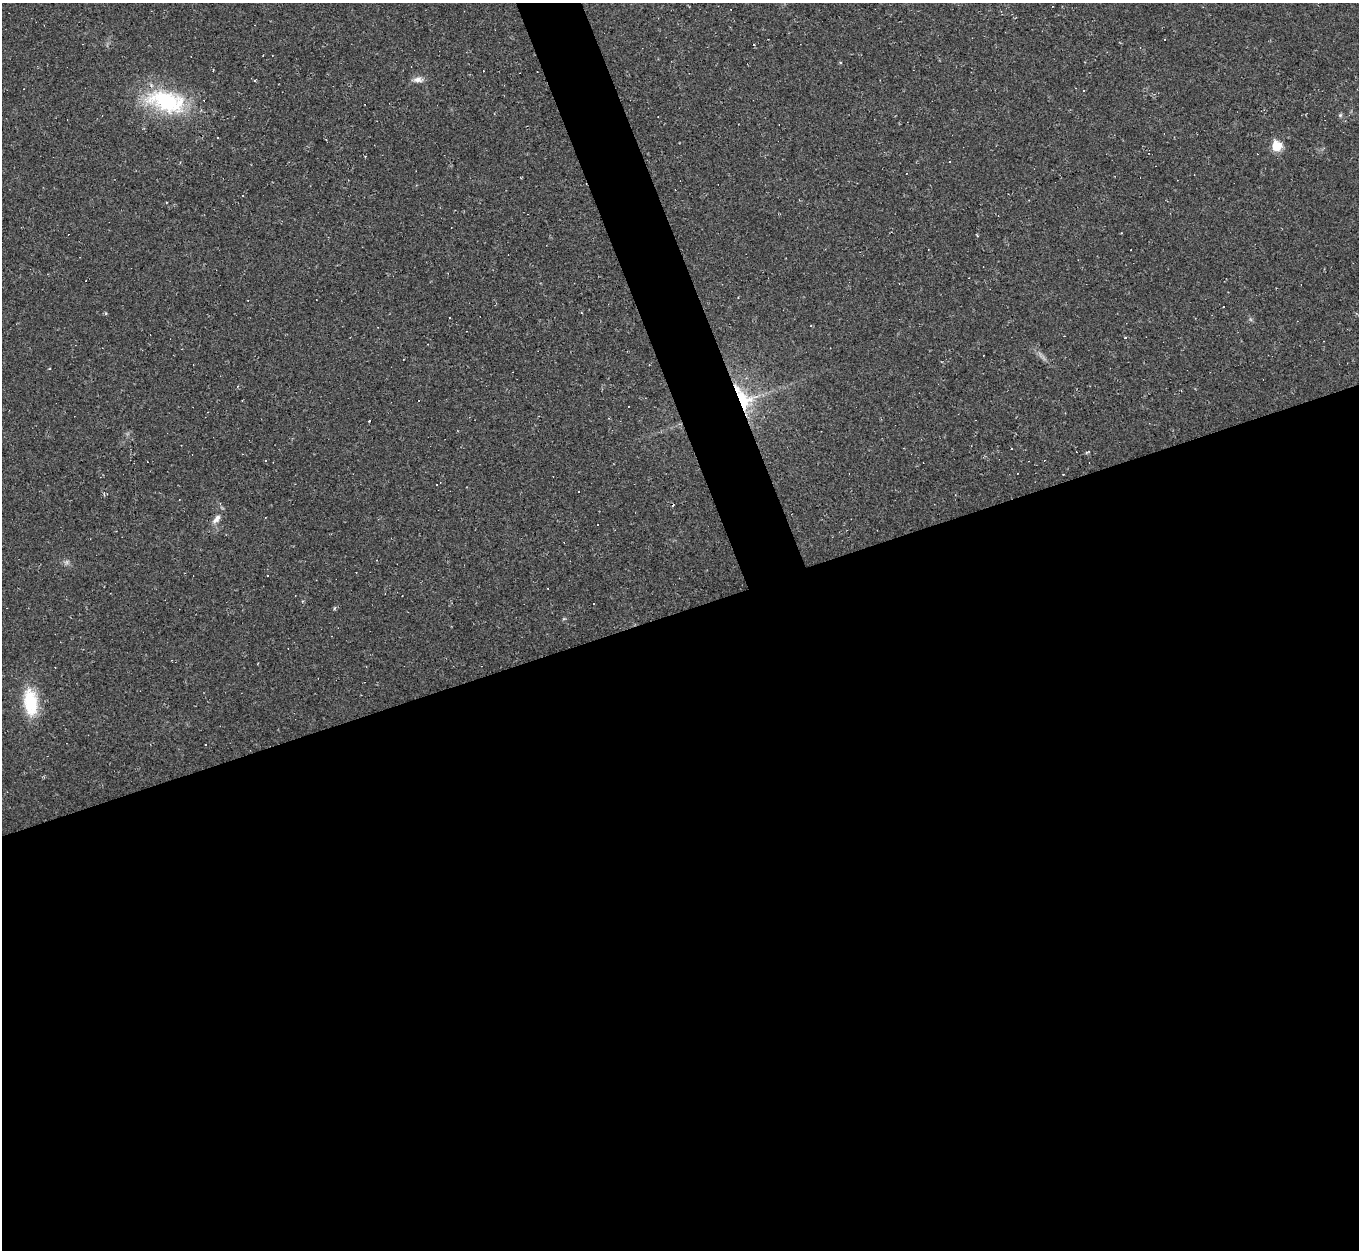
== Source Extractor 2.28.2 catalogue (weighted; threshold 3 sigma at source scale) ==
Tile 15 of 4 x 4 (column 3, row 4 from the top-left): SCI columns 2713-4069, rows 147-1394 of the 5425 x 5410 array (HDU 1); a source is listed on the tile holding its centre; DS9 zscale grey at full resolution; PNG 1361 x 1252 px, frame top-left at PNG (2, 3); no overlay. Shown black and unused: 54% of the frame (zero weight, under 2 of 3 exposures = <1% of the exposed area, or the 3 px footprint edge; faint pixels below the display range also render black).
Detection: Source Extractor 2.28.2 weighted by HDU 2 'WHT'; one run over the whole footprint, this tile lists its part. Background 0.0453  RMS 0.0067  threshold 0.03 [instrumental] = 3 sigma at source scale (4.5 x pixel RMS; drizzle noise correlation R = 1.50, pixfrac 1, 0.05/0.05 arcsec/px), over >= 5 px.
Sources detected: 37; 1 too faint to see at this stretch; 17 cosmic-ray / hot-pixel residue — not listed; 1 inside a brighter listed object's ellipse — not listed separately; the other 18 listed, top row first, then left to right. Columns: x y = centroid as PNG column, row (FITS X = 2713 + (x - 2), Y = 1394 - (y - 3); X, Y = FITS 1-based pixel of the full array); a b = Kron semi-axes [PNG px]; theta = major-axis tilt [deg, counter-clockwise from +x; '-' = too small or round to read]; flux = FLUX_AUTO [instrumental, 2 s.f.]
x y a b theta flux
418 80 14 7 1 3.7
254 81 4 2 - 0.76
1084 90 3 3 - 1.4
166 101 50 25 -16 62
1340 115 5 5 - 0.96
1277 146 6 6 - 29
1223 307 3 2 - 1.2
1125 338 3 2 - 1.2
237 386 4 2 - 0.58
743 400 29 24 -55 35
369 421 3 3 - 2.3
1012 448 2 2 - 0.61
265 460 3 3 - 2.4
1063 474 2 2 - 0.5
578 491 3 3 - 1.7
216 519 15 7 51 4.2
593 603 3 3 - 0.85
30 702 33 15 -83 28
Overlapping masked pixels (flux is a lower limit): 1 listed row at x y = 743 400
Unlisted compact peaks at least as high as the median listed source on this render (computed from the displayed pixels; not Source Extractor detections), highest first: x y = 106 313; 1087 452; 977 235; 840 63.